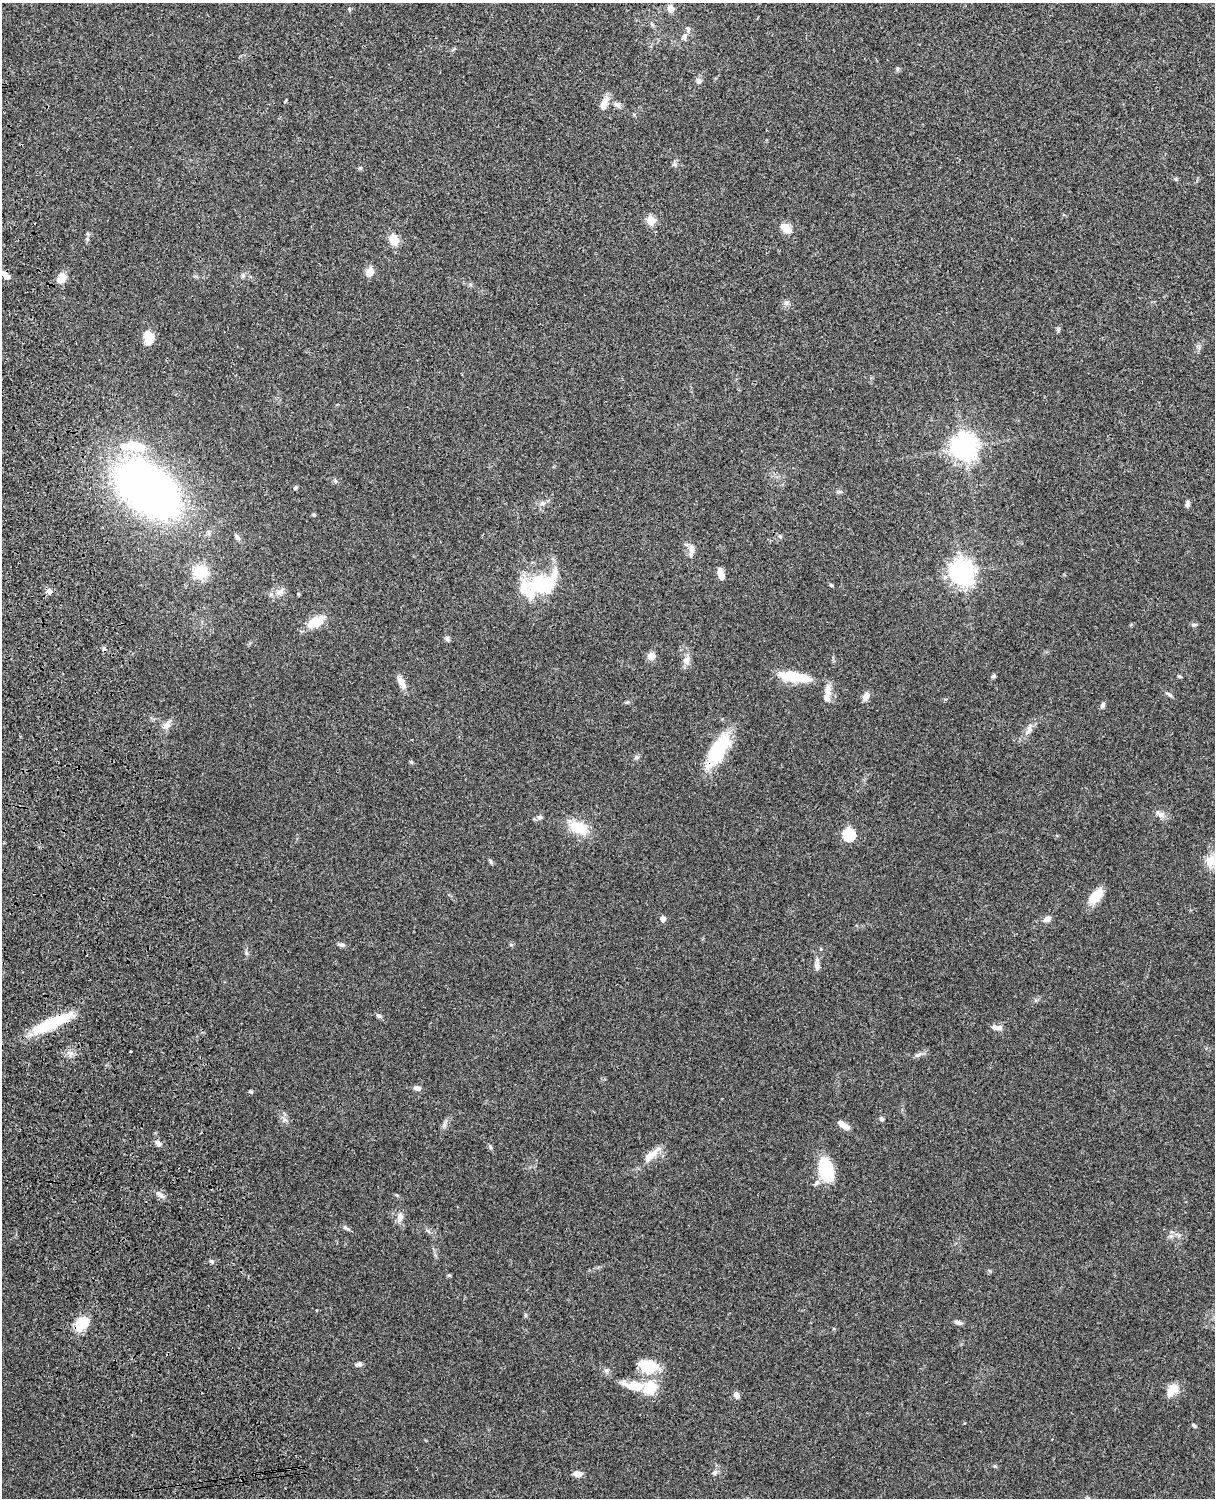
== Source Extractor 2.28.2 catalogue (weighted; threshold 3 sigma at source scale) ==
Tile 7 of 4 x 3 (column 3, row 2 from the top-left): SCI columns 2543-3755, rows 1660-3155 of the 5088 x 4928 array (HDU 1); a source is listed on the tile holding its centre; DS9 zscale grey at full resolution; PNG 1217 x 1500 px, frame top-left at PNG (2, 3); no overlay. Shown black and unused: <1% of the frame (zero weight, under 3 of 4 exposures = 6% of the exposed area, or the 3 px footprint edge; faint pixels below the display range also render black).
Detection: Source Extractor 2.28.2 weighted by HDU 2 'WHT'; one run over the whole footprint, this tile lists its part. Background 0.0884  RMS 0.0061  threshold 0.0275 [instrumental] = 3 sigma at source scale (4.5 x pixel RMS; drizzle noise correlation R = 1.50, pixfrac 1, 0.05/0.05 arcsec/px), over >= 5 px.
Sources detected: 104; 2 inside a brighter object's white glare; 2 cosmic-ray / hot-pixel residue — not listed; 5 inside a brighter listed object's ellipse — not listed separately; the other 95 listed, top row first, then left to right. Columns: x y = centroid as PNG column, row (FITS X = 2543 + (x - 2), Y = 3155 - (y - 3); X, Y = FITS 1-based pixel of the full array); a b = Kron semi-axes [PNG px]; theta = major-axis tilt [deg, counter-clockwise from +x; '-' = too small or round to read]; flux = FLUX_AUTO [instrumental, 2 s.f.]
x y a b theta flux
671 9 5 5 - 11
684 37 9 6 79 1.9
898 69 6 4 89 0.87
699 81 8 6 9 1.8
604 103 17 7 68 6
617 105 12 6 -42 2.1
651 221 5 5 - 23
786 228 15 10 -55 5.7
88 234 6 4 -18 0.82
394 240 6 5 - 28
370 272 13 8 67 4.7
4 274 10 6 -49 2.6
243 276 7 5 46 1.3
61 278 13 9 47 6.5
786 303 7 7 - 1.7
1058 329 7 5 60 1
148 338 14 10 -83 9.9
134 446 39 14 -4 23
964 447 8 8 - 650
335 481 6 4 -46 0.93
295 488 5 5 - 0.76
147 489 51 30 -40 380
542 503 6 6 - 1.5
1188 504 9 6 89 1.6
314 515 5 4 - 0.89
780 536 6 5 - 1
237 537 9 5 -55 1.5
692 550 19 8 80 3.7
200 572 18 17 - 13
962 572 8 8 - 540
721 574 12 6 -71 5.1
542 584 41 25 21 39
831 585 5 4 - 0.75
49 591 8 7 - 2.4
280 592 12 9 27 3.8
298 594 4 3 - 0.86
316 622 19 11 27 12
1194 625 8 4 8 1
447 638 7 6 - 1.3
651 656 5 5 - 12
686 660 12 9 66 3.9
993 676 7 5 4 1
794 677 40 12 -9 19
401 682 18 6 -62 4.9
828 690 19 8 83 4.9
1169 694 11 4 -36 1.3
866 696 9 6 64 3.9
1102 705 7 5 59 1.4
167 725 12 8 65 3.2
1029 729 16 7 74 3.6
718 750 46 18 59 31
636 757 7 5 22 1.2
1160 814 15 7 -24 3.3
540 817 7 7 - 1.6
578 827 25 14 -25 15
849 834 6 6 - 58
491 861 6 4 -87 0.86
1211 861 18 14 82 8.3
1097 895 21 11 62 8.8
663 918 5 5 - 3.4
1047 919 10 7 23 2.8
342 945 8 6 1 1.6
821 949 5 4 - 0.62
817 966 9 7 87 2.8
378 1015 7 4 -30 1.1
51 1023 50 11 25 30
999 1028 10 6 12 2.4
918 1055 10 6 18 1.9
417 1088 8 6 -5 2.4
250 1092 7 3 -19 0.67
881 1119 5 5 - 1.4
444 1125 6 6 - 1.5
843 1125 17 6 -35 4
158 1143 9 6 -47 2.2
490 1147 7 4 -55 0.95
651 1155 29 9 41 8.5
826 1169 27 15 -75 26
160 1195 17 4 -38 2
400 1217 12 7 74 3.7
346 1228 11 4 -24 1.3
211 1261 6 5 - 1.2
449 1275 5 4 - 0.78
525 1315 6 4 -72 0.76
958 1322 9 5 -16 1.9
81 1324 14 10 46 18
358 1364 9 5 5 1.8
648 1366 27 16 -13 15
635 1386 30 12 -11 14
650 1388 14 13 - 17
1172 1389 18 10 51 7.5
736 1395 9 7 -63 2.4
1194 1426 6 4 -49 0.85
995 1466 5 5 - 0.74
715 1472 7 6 - 1.7
577 1474 9 6 -5 3.8
Overlapping masked pixels (flux is a lower limit): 2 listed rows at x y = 718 750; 51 1023
Unlisted compact peaks at least as high as the median listed source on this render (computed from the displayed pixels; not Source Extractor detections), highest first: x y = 606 1370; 246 953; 511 945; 627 702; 411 762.